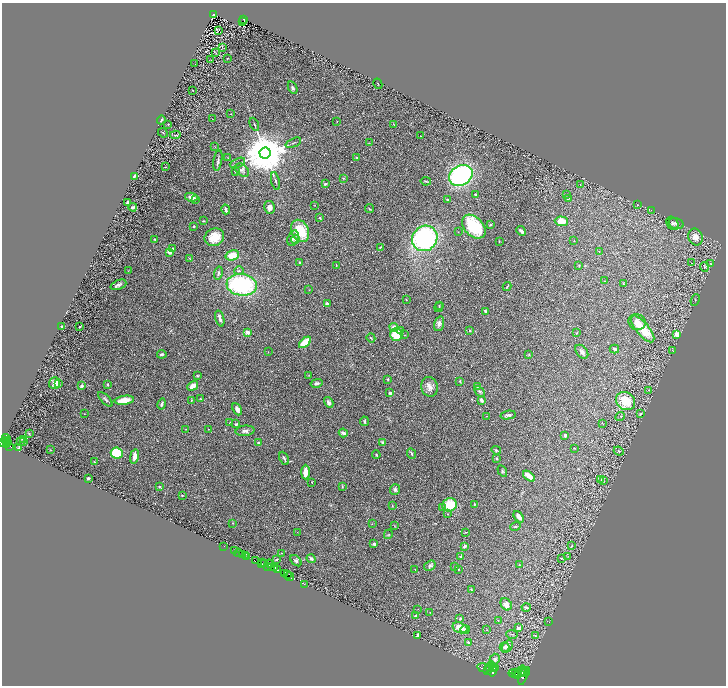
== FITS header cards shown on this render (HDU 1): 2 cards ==
NAXIS1  =                 1448
NAXIS2  =                 1367

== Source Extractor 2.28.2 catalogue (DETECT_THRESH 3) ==
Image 1448 x 1367 px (HDU 1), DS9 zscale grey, zoomed out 1/2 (1 PNG px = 2 x 2 image px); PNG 728 x 688 px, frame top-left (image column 1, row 1366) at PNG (2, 3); each listed source drawn as its Kron ellipse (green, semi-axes under 4 px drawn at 4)
Background 0.734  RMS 0.031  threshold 0.0938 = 3 sigma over >= 5 px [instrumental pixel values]
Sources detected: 318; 43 cannot appear on this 1/2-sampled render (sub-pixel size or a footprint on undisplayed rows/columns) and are neither listed nor drawn; the other 275 listed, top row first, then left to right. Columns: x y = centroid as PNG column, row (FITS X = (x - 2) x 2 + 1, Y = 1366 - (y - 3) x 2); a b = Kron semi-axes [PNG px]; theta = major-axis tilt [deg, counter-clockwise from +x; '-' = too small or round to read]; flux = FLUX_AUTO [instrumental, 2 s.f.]
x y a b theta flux
213 14 4 3 - 99
244 19 3 2 - 75
242 22 2 1 - 2.9
218 31 2 2 - 71
222 47 2 2 - 2.3
215 52 3 1 - 2.5
227 58 2 2 - 6.3
211 60 3 2 - 2.7
195 64 2 2 - 1.8
378 84 5 1 - 2.8
293 88 6 3 -64 14
193 90 2 1 - 3.7
230 114 2 2 - 2.8
212 119 2 1 - 1.4
161 120 4 3 - 13
337 121 2 2 - 2.6
254 124 7 2 -66 6
168 125 3 1 - 2.9
394 125 3 2 - 3
163 133 5 2 - 3.9
175 135 5 3 - 6.5
421 136 2 1 - 2.7
293 143 8 2 23 6.3
369 143 3 2 - 2.1
215 147 3 2 - 2.6
265 153 5 5 - 38000
356 157 3 3 - 3.8
228 158 3 2 - 2.9
218 160 10 3 80 15
237 163 8 2 25 8.2
165 167 2 2 - 2
242 170 8 5 -41 17
235 172 3 2 - 3.4
134 176 3 2 - 9.4
461 176 12 9 31 1100
343 178 3 2 - 3.3
275 181 9 3 -76 9.8
426 181 5 2 - 5.7
325 184 4 3 - 6.5
580 184 4 2 - 3.5
475 194 3 2 - 5
566 195 3 2 - 3.5
191 197 6 4 -11 29
568 198 3 3 - 6.7
195 199 4 3 - 9.6
447 199 4 3 - 5.2
128 203 3 2 - 8.2
315 205 2 1 - 1.7
638 205 2 2 - 2.2
133 207 4 2 - 19
270 207 6 5 - 31
226 209 5 2 - 15
369 209 5 2 - 4.6
651 210 2 1 - 1.7
320 218 2 2 - 18
203 221 2 2 - 6.3
561 221 6 5 - 62
673 223 7 5 -55 16
676 223 8 5 -16 14
490 225 2 2 - 6.1
194 226 3 3 - 5.3
474 227 14 9 -46 360
300 231 12 8 -64 200
521 231 5 3 - 16
458 232 2 2 - 2.6
214 237 10 8 28 110
695 237 8 7 - 52
293 238 8 5 72 25
425 238 13 12 - 1100
155 239 3 2 - 4.5
295 239 4 3 - 9.8
499 241 3 2 - 3.4
574 241 3 2 - 2.3
380 247 3 2 - 4.1
173 248 3 2 - 9.2
599 251 2 2 - 3.2
170 252 3 3 - 30
232 255 7 5 16 93
190 258 4 2 - 2.8
300 263 2 2 - 36
691 263 2 1 - 26
711 264 2 2 - 2.4
336 265 2 1 - 2.4
579 266 4 2 - 4.1
704 267 5 4 - 6.9
128 271 3 2 - 3.4
239 271 5 3 - 11
218 273 6 3 76 13
605 281 2 2 - 3.2
623 283 3 3 - 3.5
118 285 8 4 22 19
242 285 15 10 -7 800
507 286 5 2 - 5.2
309 290 2 2 - 1.9
406 300 2 2 - 3.2
695 300 6 2 68 4
327 304 2 2 - 62
439 305 3 2 - 3.3
439 307 5 2 - 4.7
485 311 3 3 - 8.6
220 318 8 3 -76 24
637 322 8 8 - 39
439 324 8 5 73 25
62 327 4 4 - 11
80 327 2 2 - 7.4
394 327 4 4 - 30
643 329 16 6 -50 150
470 330 3 3 - 8
401 331 3 2 - 11
247 332 3 3 - 34
577 333 3 2 - 3.8
396 334 6 6 - 200
677 334 3 3 - 170
405 335 2 2 - 2.9
371 338 4 2 - 4.3
305 342 7 4 42 120
614 349 5 3 - 15
672 350 2 1 - 1.2
268 352 2 2 - 1.8
582 352 8 5 -51 21
162 354 5 3 - 10
529 355 3 2 - 4.4
309 375 3 2 - 2.9
198 376 4 3 - 7.1
388 379 3 3 - 5.3
460 381 4 2 - 4.1
55 383 6 5 - 46
316 383 6 3 15 13
59 384 3 2 - 13
108 384 3 2 - 5.7
82 386 2 2 - 30
193 386 5 3 - 50
429 387 10 8 -74 45
477 387 3 2 - 4.2
649 390 3 3 - 7.7
480 391 6 4 -45 12
390 393 2 2 - 41
105 399 9 3 -46 12
200 399 2 1 - 2.4
124 400 10 4 9 93
191 400 3 2 - 3.3
481 400 4 3 - 23
626 401 10 8 -37 130
329 402 6 4 -59 21
162 404 6 2 78 12
237 409 6 3 -64 27
84 414 2 2 - 2.4
641 414 3 3 - 4.7
508 415 7 3 11 15
487 416 2 2 - 3.9
620 417 5 3 - 6.1
364 421 5 3 - 10
230 423 3 2 - 6.1
602 423 3 2 - 2.7
236 424 4 3 - 7.3
185 429 2 1 - 1.9
208 429 2 1 - 1.7
245 431 9 5 5 20
343 433 4 3 - 20
29 434 2 2 - 5
565 435 3 2 - 10
6 439 5 3 - 700
23 439 3 2 - 16
6 441 3 1 - 610
24 441 2 1 - 7.5
3 442 3 2 - 1200
21 442 2 2 - 5.6
258 442 3 2 - 9.3
382 442 4 3 - 12
7 443 3 1 - 160
7 445 2 2 - 290
9 446 3 2 - 290
19 448 4 2 - 8.5
574 448 2 1 - 2.6
51 450 3 2 - 2.8
496 450 5 3 - 7.7
619 451 5 4 - 9
117 453 6 5 - 210
411 453 5 2 - 7.9
376 455 4 2 - 5.9
134 456 7 4 80 42
284 458 7 2 -64 12
497 458 3 3 - 6.6
94 462 2 2 - 4.2
502 471 6 3 -59 8.4
305 472 7 4 90 60
529 476 7 3 -39 87
88 478 2 2 - 12
600 479 2 2 - 7.6
604 481 3 2 - 2.2
312 482 2 2 - 4.3
159 487 4 3 - 6.5
342 487 3 3 - 5.6
395 489 5 5 - 15
182 495 2 2 - 15
474 504 3 3 - 4.6
392 505 4 2 - 3.3
450 505 7 6 - 190
442 508 4 3 - 7.3
448 514 3 2 - 3.9
519 517 6 3 -50 32
233 523 2 2 - 3.8
372 524 2 2 - 3.1
394 526 4 3 - 4.1
515 526 5 3 - 7.6
297 532 2 1 - 1.6
465 532 4 2 - 3.7
388 534 5 3 - 6.3
374 544 2 2 - 43
224 546 2 1 - 20
465 546 3 2 - 18
571 546 3 2 - 3.3
234 551 2 1 - 53
238 553 4 2 - 160
281 553 2 1 - 3.2
242 554 2 2 - 1400
245 555 4 1 - 100
247 556 3 1 - 80
461 556 4 3 - 11
568 557 3 3 - 3.7
561 558 3 2 - 3.3
277 559 4 3 - 6.1
311 559 5 3 - 17
255 561 2 2 - 1300
296 561 6 4 -47 16
263 562 3 2 - 370
262 564 2 1 - 500
264 564 2 1 - 430
269 564 4 2 - 590
519 565 2 2 - 2.1
430 566 6 4 32 13
268 567 4 2 - 540
455 567 3 2 - 4.1
271 568 3 2 - 720
275 568 3 2 - 1300
415 569 2 2 - 2.4
278 570 4 2 - 1200
458 570 2 2 - 4.5
284 574 2 2 - 1000
287 575 2 1 - 830
289 577 4 3 - 1700
304 584 2 1 - 32
471 589 2 2 - 6
506 604 6 5 - 35
526 607 4 2 - 11
418 609 3 2 - 1.8
430 613 4 1 - 2.9
416 616 3 3 - 12
460 619 3 3 - 7.3
498 620 3 2 - 2.6
549 622 2 2 - 1.8
460 628 7 5 -20 68
518 628 4 4 - 23
465 629 5 3 - 8.6
487 630 3 2 - 4
512 634 6 2 -1 5.3
418 635 4 2 - 14
535 636 4 3 - 5
468 642 3 3 - 9.4
507 646 7 4 52 21
504 647 5 4 - 18
495 659 5 5 - 22
490 666 5 2 - 3900
492 666 3 1 - 2700
495 667 3 2 - 2000
484 668 7 4 -12 13000
487 670 2 2 - 2700
493 671 6 3 78 5700
520 672 7 2 52 5400
523 672 3 1 - 1800
525 672 5 2 - 3000
513 673 5 2 - 4900
516 673 4 3 - 7800
518 676 2 2 - 2300
523 676 9 3 74 5900
At the frame edge (FLAGS 8, measured only in part): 1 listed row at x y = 3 442
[43 sub-pixel or undisplayed-footprint detections neither listed nor drawn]